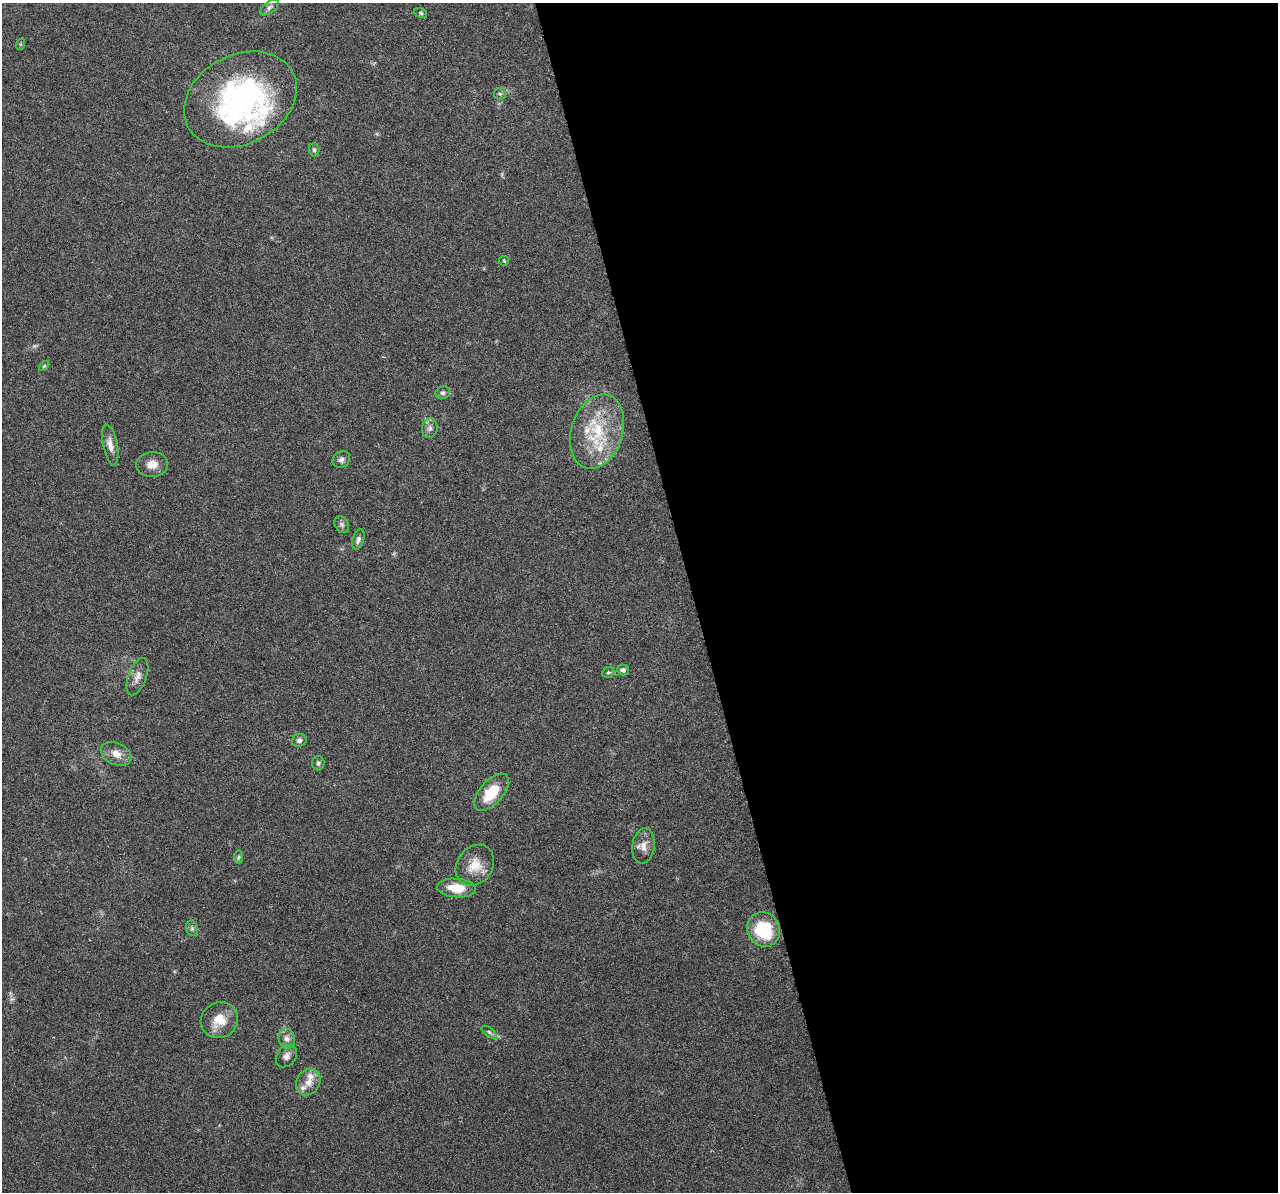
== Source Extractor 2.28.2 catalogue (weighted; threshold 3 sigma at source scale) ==
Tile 8 of 4 x 4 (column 4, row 2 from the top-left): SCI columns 3830-5105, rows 2428-3617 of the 5108 x 4904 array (HDU 1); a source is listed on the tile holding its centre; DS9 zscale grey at full resolution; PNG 1280 x 1194 px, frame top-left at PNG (2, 3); each listed source drawn as its Kron ellipse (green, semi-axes under 4 px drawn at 4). Shown black and unused: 46% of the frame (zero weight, under 3 of 6 exposures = <1% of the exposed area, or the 3 px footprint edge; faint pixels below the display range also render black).
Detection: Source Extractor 2.28.2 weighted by HDU 2 'WHT'; one run over the whole footprint, this tile lists its part. Background 0.0444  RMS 0.0026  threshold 0.0106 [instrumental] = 3 sigma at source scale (4.09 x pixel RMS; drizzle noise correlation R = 1.36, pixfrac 0.8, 0.0396/0.0396 arcsec/px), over >= 5 px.
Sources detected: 41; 1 too faint to see at this stretch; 1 inside a brighter object's white glare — neither listed nor drawn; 5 inside a brighter listed object's ellipse — not listed separately; the other 34 listed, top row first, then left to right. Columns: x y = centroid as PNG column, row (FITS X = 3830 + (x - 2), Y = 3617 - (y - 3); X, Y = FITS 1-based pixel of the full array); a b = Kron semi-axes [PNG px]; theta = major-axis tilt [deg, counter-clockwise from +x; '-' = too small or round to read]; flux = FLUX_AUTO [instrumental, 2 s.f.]
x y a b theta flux
269 7 11 5 38 0.78
421 13 7 4 -27 0.38
21 44 5 3 - 0.22
500 94 6 5 - 0.46
240 99 59 44 27 53
314 150 6 5 - 0.48
504 261 5 4 - 0.27
44 366 6 4 44 0.3
443 393 7 6 - 0.66
430 428 10 7 81 1
597 432 38 25 72 13
110 445 21 7 -79 1.8
341 459 9 8 - 0.94
152 464 16 12 4 2.4
342 525 8 6 -59 0.66
358 539 10 5 72 0.82
623 670 6 5 - 0.67
608 672 6 5 - 0.4
137 677 19 9 69 1.8
299 740 7 6 - 0.76
116 754 16 11 -26 2.3
318 763 7 6 - 0.53
492 792 22 11 48 7
643 846 18 11 81 2.2
238 857 6 4 87 0.39
475 865 22 17 54 4.4
456 888 19 9 -5 4.9
192 928 8 6 -70 0.57
764 930 17 16 - 12
219 1020 19 17 29 5
489 1032 9 4 -36 0.57
287 1039 10 8 -76 1.3
286 1056 12 9 52 1.3
308 1082 14 11 59 2.4